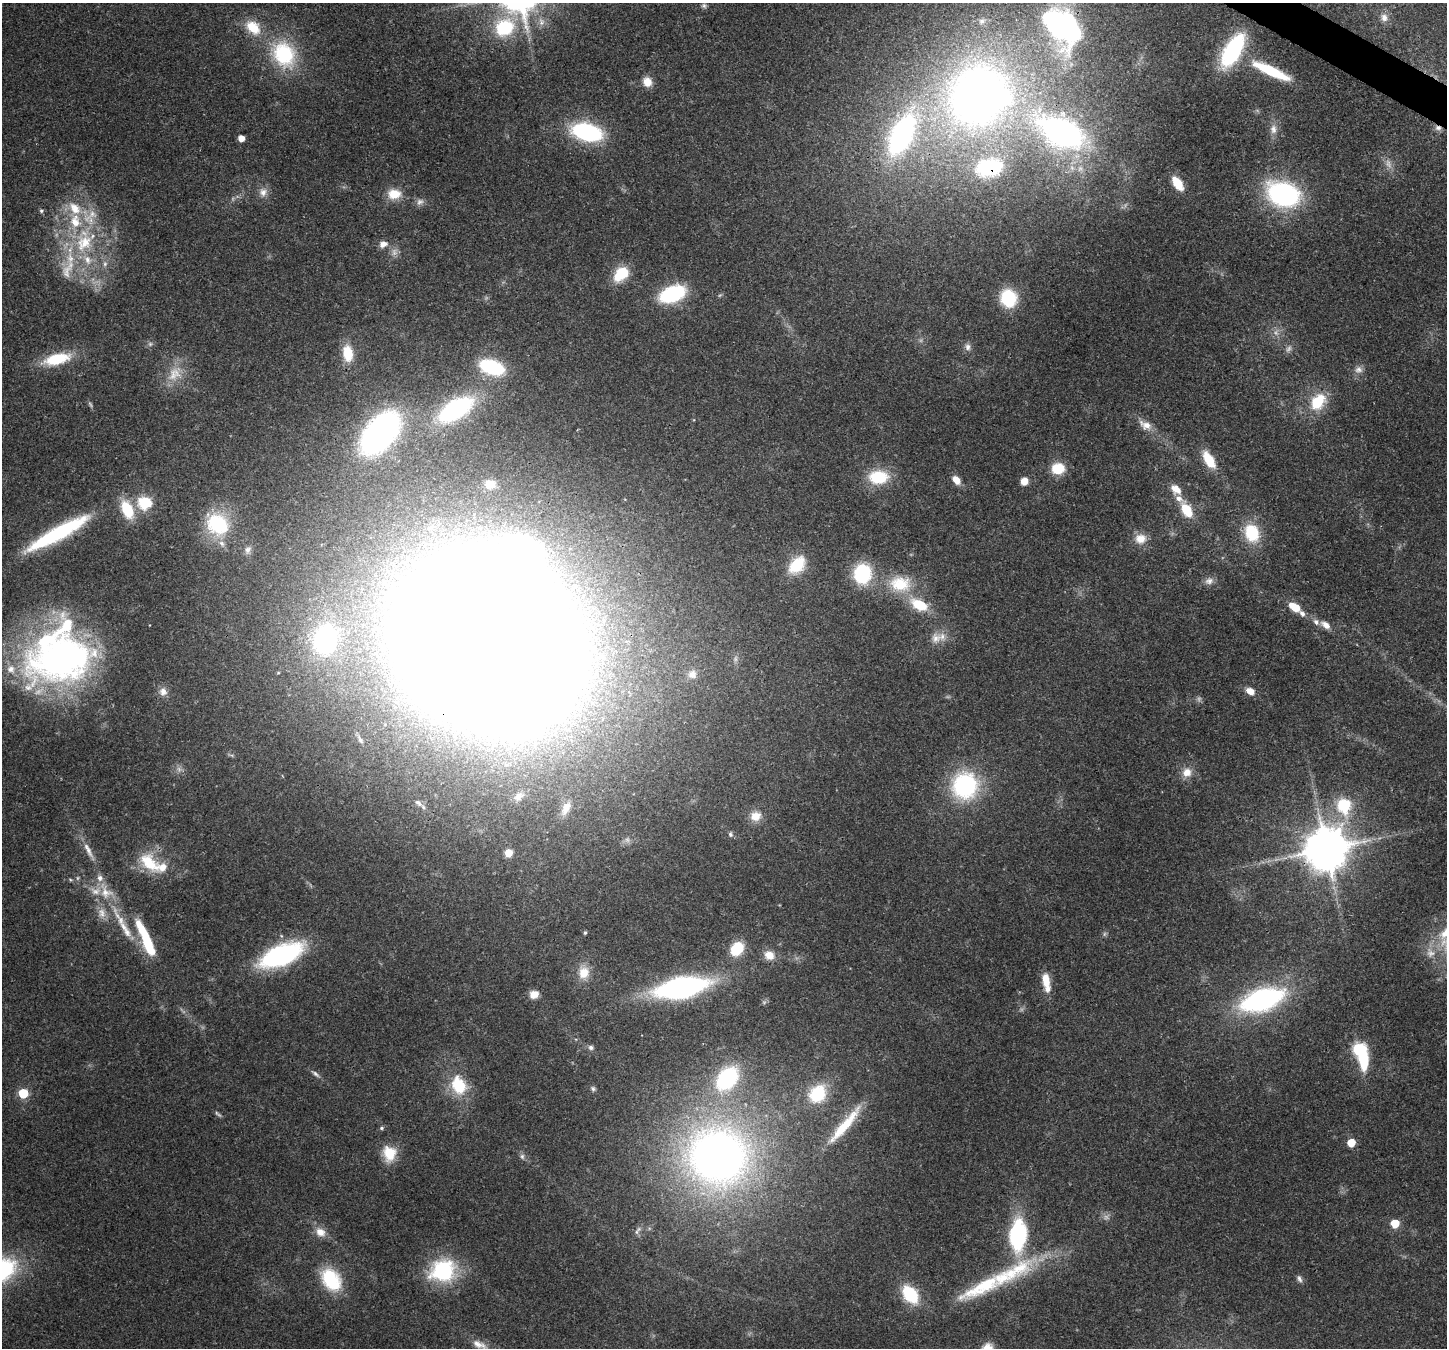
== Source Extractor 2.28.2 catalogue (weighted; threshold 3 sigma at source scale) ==
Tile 10 of 4 x 4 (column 2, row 3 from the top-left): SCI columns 1520-2964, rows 1705-3050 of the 5923 x 6035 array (HDU 1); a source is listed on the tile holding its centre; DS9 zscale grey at full resolution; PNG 1449 x 1350 px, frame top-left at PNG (2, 3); no overlay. Shown black and unused: <1% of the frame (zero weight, under 3 of 4 exposures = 8% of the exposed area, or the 3 px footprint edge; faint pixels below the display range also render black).
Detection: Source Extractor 2.28.2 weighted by HDU 2 'WHT'; one run over the whole footprint, this tile lists its part. Background 0.121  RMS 0.0044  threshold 0.0197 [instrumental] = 3 sigma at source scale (4.5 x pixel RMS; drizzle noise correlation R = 1.50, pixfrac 1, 0.0396/0.0396 arcsec/px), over >= 5 px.
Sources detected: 160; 11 too faint to see at this stretch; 5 inside a brighter object's white glare — not listed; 18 inside a brighter listed object's ellipse — not listed separately; the other 126 listed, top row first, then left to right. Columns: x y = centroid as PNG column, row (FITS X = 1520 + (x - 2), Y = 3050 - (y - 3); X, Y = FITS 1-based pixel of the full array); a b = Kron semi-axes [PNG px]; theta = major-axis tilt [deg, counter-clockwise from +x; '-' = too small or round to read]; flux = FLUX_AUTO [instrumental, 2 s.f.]
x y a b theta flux
704 6 7 7 - 1.1
1384 18 12 9 -71 3
982 21 11 8 17 2.2
1061 26 43 27 -47 130
253 27 21 14 -42 12
504 27 18 15 34 29
1233 50 26 12 60 64
284 54 38 30 -59 34
1271 71 42 9 -25 23
647 82 10 9 - 5.4
978 95 62 49 71 330
1438 128 10 6 1 1.7
1273 129 14 9 -86 3.4
587 132 24 13 -13 60
1062 132 46 25 -26 140
901 135 43 22 65 93
241 138 5 5 - 5
989 167 32 21 10 35
1177 183 15 7 -57 10
263 192 12 11 - 3.3
394 194 17 13 0 8
1283 194 25 18 -19 90
75 208 21 14 -48 10
41 211 6 5 - 0.81
84 243 30 24 57 28
383 244 12 8 14 3
105 264 8 6 69 1.4
67 271 24 13 79 7.9
622 273 8 6 43 42
672 294 20 12 21 46
1008 298 14 12 -67 28
150 344 6 6 - 1.1
968 347 9 7 -80 1.9
348 353 17 11 -83 11
57 359 30 12 15 19
492 367 24 13 -18 29
1358 370 11 9 5 2.5
175 374 26 17 45 11
1318 402 19 13 52 17
456 409 33 16 32 59
1145 425 19 11 -30 5.3
380 433 40 23 50 130
1209 460 21 10 -58 11
1058 468 11 9 3 15
878 477 21 14 3 19
956 480 9 6 -51 5.4
1024 481 8 8 - 4.3
490 484 12 10 -4 5.4
1176 489 15 10 -43 4.9
144 502 6 6 - 58
127 509 20 11 -66 16
1187 510 10 6 -60 22
218 524 26 21 -40 32
58 533 74 13 29 52
1252 533 21 17 -70 19
1140 539 15 13 9 5.8
248 550 11 8 61 2
797 565 22 14 48 16
862 574 17 15 88 33
1209 581 13 9 14 2.6
900 584 32 23 -6 19
919 605 19 11 -27 15
1295 607 10 6 -32 12
1302 614 9 6 -49 2
1325 625 13 8 -36 3.5
936 638 15 14 - 5.3
325 639 29 23 75 61
487 644 99 89 -29 4100
60 659 76 55 12 190
692 674 12 12 - 3.3
1250 691 8 6 -28 5.3
163 692 12 11 - 3.1
360 740 13 5 -59 1.4
1187 772 13 12 - 5
965 786 29 28 - 49
519 796 14 9 31 3.7
418 803 10 5 -45 1.3
1344 805 7 6 - 62
566 808 18 9 67 4.4
756 816 15 13 16 6
730 834 8 6 -81 1.1
1326 849 14 12 54 1700
88 850 27 7 -62 4.9
508 853 7 7 - 4.9
149 863 34 18 -43 17
77 878 6 4 89 0.7
106 891 28 17 -55 13
102 913 15 11 -71 4.5
127 932 18 10 -64 5.4
585 933 4 3 - 0.74
146 940 41 8 -67 29
737 949 13 10 47 17
281 955 37 16 23 83
769 955 13 11 -34 5.1
584 972 17 14 81 7.2
1046 980 18 8 -81 7.4
681 987 45 17 11 110
534 994 9 8 - 4.5
1262 1000 33 15 18 110
591 1047 6 6 - 1.4
1359 1049 7 6 - 63
316 1074 13 5 -41 1.5
727 1078 22 15 51 50
459 1085 20 15 -64 19
593 1089 7 6 - 0.98
23 1093 6 6 - 23
817 1094 23 18 53 19
218 1114 11 4 -42 0.92
845 1125 60 10 50 17
381 1128 6 5 - 0.81
1351 1143 5 5 - 11
389 1153 19 16 -82 10
522 1156 8 6 -76 1.2
718 1156 70 65 -14 300
1395 1223 5 5 - 16
638 1230 14 5 55 1.6
320 1232 14 11 -31 4.9
1018 1235 27 14 87 53
2 1270 32 22 29 49
1016 1270 64 22 29 37
443 1271 28 23 15 41
1299 1279 10 6 -61 1.5
331 1280 28 19 -54 24
910 1294 18 12 -52 24
479 1344 24 10 -23 5.3
987 1348 14 12 43 5.2
Overlapping masked pixels (flux is a lower limit): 6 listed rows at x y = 1061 26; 978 95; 1438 128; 989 167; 487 644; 1326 849
Isophote crosses this tile's border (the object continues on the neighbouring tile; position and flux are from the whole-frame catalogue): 3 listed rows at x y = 978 95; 2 1270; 987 1348